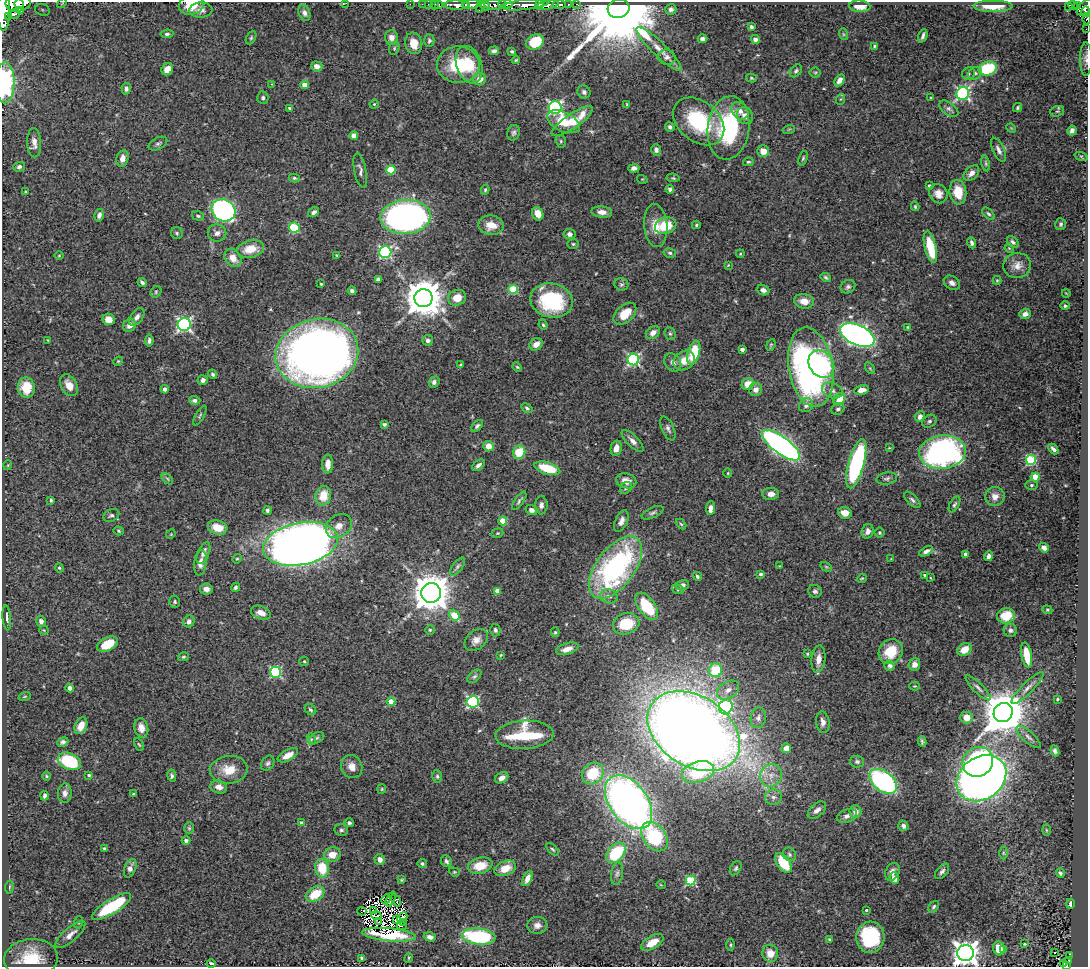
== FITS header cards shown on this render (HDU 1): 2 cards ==
NAXIS1  =                 1086
NAXIS2  =                  965

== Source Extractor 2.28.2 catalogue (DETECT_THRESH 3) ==
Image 1086 x 965 px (HDU 1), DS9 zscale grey, 1 PNG px = 1 image px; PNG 1090 x 969 px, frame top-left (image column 1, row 965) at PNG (2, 2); each listed source drawn as its Kron ellipse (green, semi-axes under 4 px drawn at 4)
Background 2.39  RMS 0.04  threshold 0.12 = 3 sigma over >= 5 px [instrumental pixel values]
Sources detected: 462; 7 with non-positive FLUX_AUTO (blend fragments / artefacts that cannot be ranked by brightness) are neither listed nor drawn; the other 455 listed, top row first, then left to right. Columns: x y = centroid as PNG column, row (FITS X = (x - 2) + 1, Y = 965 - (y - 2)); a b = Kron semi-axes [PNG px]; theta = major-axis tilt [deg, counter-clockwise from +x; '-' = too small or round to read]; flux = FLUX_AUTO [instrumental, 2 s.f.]
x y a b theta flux
23 3 8 6 3 3600
62 3 6 3 44 2.6
346 3 3 2 - 28
410 4 2 2 - 30
422 4 2 2 - 31
428 4 2 2 - 13
439 4 2 2 - 42
471 4 9 3 4 3200
495 4 11 5 4 1900
505 4 7 3 0 820
539 4 3 3 - 1100
559 4 7 3 -3 780
568 4 3 3 - 610
577 4 4 3 - 99
15 5 9 7 -17 4600
191 5 13 9 16 54
435 5 4 3 - 100
457 5 12 4 0 3900
466 5 3 3 - 2000
524 5 24 5 6 11000
547 5 12 4 10 5600
1073 5 5 3 - 290
1078 5 4 2 - 270
485 6 5 3 - 450
860 6 11 5 -5 25
993 6 20 6 0 42
1069 6 3 3 - 280
481 7 6 4 72 730
1085 7 9 5 44 1800
619 9 11 9 16 65000
671 9 5 5 - 8.2
4 10 20 6 90 12000
42 10 7 5 -22 6.5
201 10 11 7 3 14
21 11 4 3 - 610
1085 11 5 4 - 810
304 13 8 5 -69 10
14 14 6 5 - 1200
9 16 3 2 - 430
1087 19 5 3 - 71
751 27 3 3 - 6.3
1086 29 2 2 - 14
167 34 6 4 7 4.9
843 34 6 4 -71 3.9
923 36 7 3 70 6.8
391 37 7 6 - 17
251 38 7 4 64 4.1
703 39 5 4 - 8.5
755 39 4 4 - 12
429 41 6 5 - 5.9
535 42 9 7 26 83
414 43 11 8 -77 42
874 46 4 3 - 2.9
394 48 7 5 71 4.3
659 49 31 7 -44 33
494 51 5 4 - 8.5
512 51 3 3 - 3.5
667 57 9 7 -15 11
1086 59 17 6 90 13
516 60 4 3 - 2.8
458 65 21 18 -2 140
469 65 19 12 -72 67
317 66 6 5 - 15
988 68 9 7 18 140
167 69 6 5 - 24
796 71 7 5 47 5.9
815 73 5 5 - 4.1
975 73 7 6 - 7.8
968 74 6 6 - 6.3
751 78 5 4 - 3.1
480 79 6 6 - 25
840 80 6 4 57 16
5 83 20 9 89 290
272 84 4 4 - 2
304 85 4 4 - 24
126 89 6 4 -85 7.4
584 92 7 6 - 7.3
963 93 6 6 - 490
263 98 6 5 - 6.2
931 98 4 2 - 2
841 99 5 3 - 2.7
374 104 4 4 - 2.6
627 105 4 3 - 3
289 108 3 3 - 3
555 108 6 6 - 550
1017 108 5 3 - 4.3
949 109 11 6 -36 8.9
740 111 9 7 -50 17
1057 111 7 5 22 4.5
745 116 9 7 -60 17
572 121 24 7 34 81
699 121 28 20 -39 180
563 122 17 9 -26 74
670 127 5 4 - 7
728 128 32 21 82 260
1011 128 5 4 - 2.6
789 129 6 3 19 3.3
1072 130 5 4 - 10
513 133 8 6 73 7.2
354 135 4 4 - 32
561 141 6 5 - 4.6
34 143 15 7 -89 20
158 144 10 6 26 7.4
656 150 6 5 - 9.5
998 150 13 5 -65 13
763 151 6 5 - 31
1081 156 7 4 -18 4.7
122 158 8 6 77 17
803 158 7 4 71 4.5
748 162 5 4 - 4.3
986 163 8 4 -80 4.3
19 167 6 4 17 7.6
634 168 5 4 - 10
360 170 18 6 -79 11
391 170 4 4 - 120
971 173 9 6 44 16
294 178 5 4 - 3.8
673 178 6 4 -8 3.6
642 179 5 3 - 2.4
929 185 3 3 - 4.1
670 189 4 4 - 8
485 190 5 3 - 3.7
26 191 3 2 - 2.8
958 192 12 8 -84 54
938 194 10 9 - 22
915 206 5 3 - 3.2
224 210 12 10 -30 640
314 212 6 4 33 8.3
602 212 10 5 -5 17
538 214 7 5 -68 30
988 214 7 4 -44 5.8
99 215 6 5 - 11
198 216 6 4 -16 4.4
406 217 25 17 4 1200
1061 224 6 5 - 5
491 225 13 10 -6 36
696 225 4 3 - 3.9
656 226 22 11 -85 45
666 226 11 8 18 88
294 228 5 5 - 180
177 233 6 5 - 4.7
217 233 9 8 - 13
569 234 6 5 - 11
1013 242 7 4 -44 6.8
972 243 6 4 -66 6.7
573 244 6 5 - 4.1
930 247 16 5 -76 100
1009 248 5 3 - 2.4
250 249 14 8 12 51
385 252 6 6 - 360
670 253 6 4 -15 4.7
740 254 4 3 - 2.6
337 255 3 3 - 3.3
59 256 5 3 - 2.4
233 258 10 7 -53 31
728 265 4 2 - 2.2
1017 265 14 12 6 25
826 277 5 3 - 4.3
378 279 4 3 - 12
997 280 4 4 - 3.1
142 282 5 3 - 5.9
952 283 9 6 -33 11
321 284 3 3 - 2.4
621 284 7 6 - 5.9
848 287 8 6 31 7.6
513 289 5 5 - 130
763 290 6 5 - 10
352 291 4 4 - 6.8
156 292 6 5 - 4.7
1066 293 4 2 - 1.9
423 298 9 9 - 8200
457 298 9 7 21 35
552 301 21 17 -11 220
804 301 10 7 -10 29
1065 306 5 4 - 5.1
625 314 13 8 43 48
1025 314 6 4 18 12
137 317 10 6 52 11
109 319 6 5 - 28
184 324 6 6 - 590
130 325 7 6 - 20
543 325 5 4 - 3.9
907 327 3 3 - 2.5
653 333 7 5 39 18
670 334 6 5 - 5.2
857 335 18 10 -24 1400
48 340 3 2 - 2.1
428 340 5 5 - 8.5
149 341 6 4 83 8.1
536 344 7 5 34 19
771 345 6 3 69 3.4
742 349 4 3 - 12
317 353 42 34 14 2500
694 353 12 6 74 100
633 359 6 6 - 400
118 361 5 4 - 3.1
684 361 11 9 34 33
673 362 10 7 -50 14
461 364 4 4 - 4.4
821 364 14 11 -51 200
517 367 5 4 - 3.1
811 367 40 22 -80 960
870 368 6 4 -55 4
213 374 5 4 - 5
203 380 5 5 - 11
434 382 6 5 - 9.6
748 384 6 5 - 37
69 385 12 8 -60 33
26 388 10 8 -85 64
165 389 4 4 - 9.6
756 390 7 6 - 15
832 390 11 7 -21 13
862 390 7 5 12 18
839 399 7 5 50 50
195 400 6 4 -1 8
806 405 7 6 - 11
527 408 6 4 -37 5.2
838 409 7 5 32 7.7
200 415 11 3 59 4.3
920 417 5 4 - 13
929 421 7 6 - 5.8
384 424 4 3 - 5.2
477 426 7 4 45 6.5
668 428 13 6 -66 9.3
632 441 14 5 -45 14
781 445 23 8 -36 1000
489 446 5 5 - 26
616 448 7 5 77 18
889 448 4 2 - 1.8
1053 449 6 3 -46 7.6
519 452 7 6 - 70
942 452 23 17 6 780
1031 460 5 5 - 230
328 464 9 5 88 20
856 464 25 7 75 440
8 465 5 3 - 2
478 465 7 4 39 9.1
547 468 13 6 -16 99
728 473 4 3 - 2.3
1035 477 4 4 - 67
887 478 10 6 11 7.3
167 479 7 4 -46 4.2
626 481 10 7 -13 24
1031 485 6 5 - 4.9
626 488 6 5 - 4.7
771 494 8 6 1 17
323 496 10 7 81 49
995 496 10 9 - 22
51 500 3 3 - 3.5
912 500 10 5 -45 8.1
519 501 11 4 55 6.3
954 504 9 4 61 5.8
541 505 9 6 88 10
711 508 7 4 85 15
267 510 4 4 - 5.8
531 510 6 5 - 12
653 513 12 5 25 7.6
845 513 7 5 -10 24
111 515 8 6 26 7.7
503 521 4 4 - 70
621 521 11 6 65 14
681 524 6 3 -44 3.6
339 526 14 11 36 23
218 527 10 7 -15 52
119 531 5 4 - 3.5
868 531 7 5 71 13
879 532 5 5 - 4.4
497 533 6 4 20 3.6
171 534 5 4 - 2.3
301 544 38 21 11 2900
1044 548 5 4 - 10
926 551 7 4 28 8.8
203 553 12 5 67 15
965 554 4 3 - 8.4
989 556 5 4 - 11
237 559 5 4 - 3.1
891 559 3 3 - 2
200 563 12 6 83 15
779 566 3 2 - 2
457 567 11 5 53 7.9
616 567 36 19 53 590
826 567 6 4 -30 3.4
59 568 5 4 - 3.5
761 574 4 3 - 6.8
925 575 3 3 - 6
697 576 5 4 - 4.4
862 578 5 3 - 2.8
931 578 4 2 - 2
683 585 6 5 - 11
235 587 5 4 - 5.4
206 589 6 5 - 13
678 589 6 4 -21 4.1
498 591 4 4 - 37
815 591 7 6 - 7.4
431 593 10 10 - 6900
609 596 9 7 -14 12
175 602 6 5 - 4.6
647 606 15 8 -54 120
1047 610 5 4 - 3.3
261 613 10 6 -20 23
454 615 6 4 -52 66
1006 616 9 7 15 56
7 618 12 3 -84 8.4
41 621 5 5 - 9.9
189 621 6 5 - 9.4
626 624 13 10 15 91
44 630 5 3 - 2.3
430 630 4 4 - 3.6
495 630 6 5 - 5.9
1010 630 7 6 - 8.5
555 632 5 4 - 3.8
476 640 13 9 41 19
107 644 11 6 27 70
567 649 11 5 18 20
964 649 8 6 32 35
891 652 13 11 53 67
807 654 3 3 - 2.8
501 655 3 3 - 2.3
1027 655 13 5 -80 51
183 657 5 4 - 4.1
818 659 14 6 83 26
304 661 5 4 - 3.6
914 664 6 5 - 14
890 666 5 5 - 8.2
715 670 7 6 - 100
275 672 5 5 - 270
474 676 8 5 43 6.5
915 686 5 4 - 2.9
70 688 4 4 - 12
978 688 17 5 -46 11
1027 688 22 5 45 18
728 690 12 8 33 21
25 696 6 3 19 2.5
1057 699 4 3 - 3.1
391 701 4 4 - 40
473 702 6 5 - 380
726 707 7 6 - 300
310 710 6 5 - 5.4
1003 712 10 9 - 11000
966 717 6 6 - 33
758 718 10 7 80 13
823 722 11 6 -81 14
81 726 9 6 66 29
141 728 10 7 -78 22
694 731 50 35 -32 5300
525 735 29 14 3 190
1028 737 15 6 -42 12
316 738 8 5 26 6
311 739 6 4 -74 3.6
922 741 5 3 - 4.5
63 742 6 4 23 6.6
139 745 7 3 -61 3.3
786 748 5 4 - 30
1055 751 5 4 - 7.7
288 755 11 5 28 29
69 761 12 8 -23 150
857 761 7 6 - 6.7
978 762 16 14 39 320
268 763 8 6 57 6.9
352 767 12 10 -64 24
229 770 19 14 5 50
698 772 16 10 17 130
593 773 12 10 43 94
89 775 4 3 - 3.6
771 775 11 10 - 29
46 776 5 3 - 2.8
172 776 6 4 -80 6.2
437 776 6 5 - 4.7
502 778 7 5 27 16
981 778 26 21 35 3100
883 781 16 10 -37 470
219 787 8 6 -16 16
382 789 5 4 - 3.1
65 793 10 7 86 13
133 794 3 3 - 3.2
45 796 4 3 - 6.5
773 797 8 7 - 12
629 802 30 19 -54 1700
817 810 11 6 41 13
855 812 6 6 - 17
847 816 10 6 19 12
301 823 4 4 - 12
349 823 5 4 - 6
903 826 5 5 - 8.3
189 828 6 5 - 4.1
341 830 7 6 - 6
1046 830 5 3 - 2.9
654 837 16 11 -53 200
186 841 4 4 - 9.3
105 848 3 3 - 5.6
553 849 7 4 -44 4.8
616 853 12 8 48 160
1003 853 6 4 -89 3.7
789 854 7 6 - 5.7
332 855 8 7 - 34
380 859 5 5 - 14
446 861 6 5 - 7.4
422 863 4 4 - 4.5
783 863 11 6 -55 88
480 866 12 8 13 52
130 868 10 5 67 15
322 868 9 7 -83 78
505 868 11 7 22 43
736 868 8 5 59 5.6
942 871 9 5 50 8.1
454 872 5 4 - 3.2
892 872 9 6 65 15
617 873 12 6 80 9.3
1060 873 5 3 - 5.4
527 878 8 4 66 18
894 878 5 4 - 21
401 880 4 3 - 3.2
691 881 5 5 - 200
661 885 5 3 - 2
9 887 6 3 81 3.1
315 894 10 6 34 75
386 899 5 2 - 1.8
391 899 8 2 65 5.8
396 900 7 2 -61 1.2
1070 904 5 3 - 5.8
112 907 22 7 32 180
934 907 6 4 52 4.8
866 910 3 3 - 3.4
362 911 4 2 - 2
374 911 3 2 - 2.5
376 916 5 2 - 3.3
402 917 6 4 46 2.4
397 919 3 2 - 2.7
79 922 6 4 71 3.7
378 922 3 2 - 0.98
404 922 3 2 - 5.8
537 925 10 8 6 18
402 926 5 2 - 0.42
70 935 19 6 41 21
389 935 27 6 -5 100
479 936 17 8 -7 260
430 937 6 4 -19 11
870 937 15 14 - 200
829 939 4 3 - 2.8
652 942 12 6 30 43
1024 944 3 3 - 2.9
730 945 6 4 84 3.7
999 948 7 5 -71 36
1004 949 4 3 - 6.6
770 953 8 8 - 32
966 953 8 8 - 2900
1054 953 2 2 - 3.6
1069 956 4 3 - 32
362 958 4 4 - 4.6
409 958 5 3 - 2.7
31 959 27 19 5 100
1068 961 4 3 - 150
211 963 4 3 - 5.7
1064 964 4 3 - 36
1066 965 3 3 - 50
At the frame edge (FLAGS 8, measured only in part): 13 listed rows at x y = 23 3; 62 3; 346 3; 15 5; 191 5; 1085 7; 4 10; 1087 19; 1086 29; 1086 59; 5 83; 966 953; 1066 965
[7 non-positive-flux detections neither listed nor drawn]